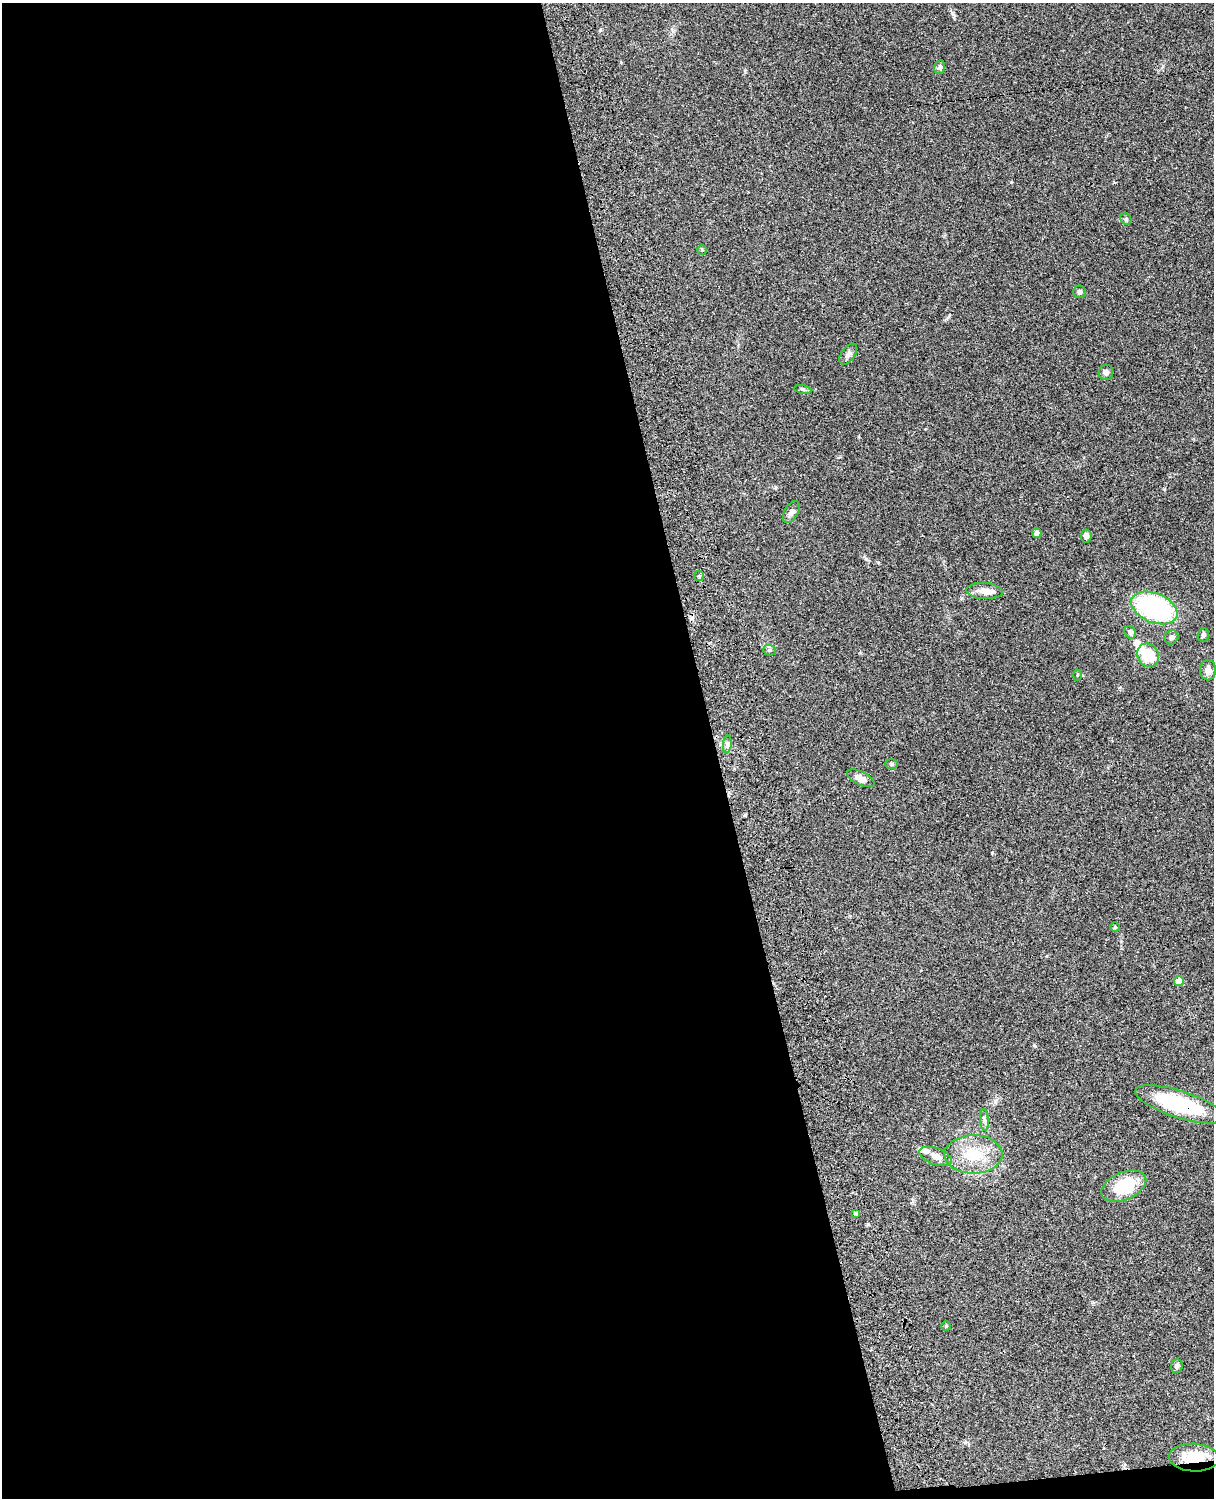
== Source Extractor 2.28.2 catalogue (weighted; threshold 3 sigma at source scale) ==
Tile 9 of 4 x 3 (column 1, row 3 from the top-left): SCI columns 122-1333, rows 278-1773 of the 5088 x 4928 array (HDU 1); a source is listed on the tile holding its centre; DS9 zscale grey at full resolution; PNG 1216 x 1500 px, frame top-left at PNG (2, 3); each listed source drawn as its Kron ellipse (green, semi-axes under 4 px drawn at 4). Shown black and unused: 59% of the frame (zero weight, under 3 of 4 exposures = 6% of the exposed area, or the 3 px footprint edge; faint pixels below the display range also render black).
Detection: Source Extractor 2.28.2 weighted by HDU 2 'WHT'; one run over the whole footprint, this tile lists its part. Background 0.098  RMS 0.0063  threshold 0.0283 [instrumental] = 3 sigma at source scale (4.5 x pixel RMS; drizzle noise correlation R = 1.50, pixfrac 1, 0.05/0.05 arcsec/px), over >= 5 px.
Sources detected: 38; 2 inside a brighter object's white glare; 1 cosmic-ray / hot-pixel residue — neither listed nor drawn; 1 inside a brighter listed object's ellipse — not listed separately; the other 34 listed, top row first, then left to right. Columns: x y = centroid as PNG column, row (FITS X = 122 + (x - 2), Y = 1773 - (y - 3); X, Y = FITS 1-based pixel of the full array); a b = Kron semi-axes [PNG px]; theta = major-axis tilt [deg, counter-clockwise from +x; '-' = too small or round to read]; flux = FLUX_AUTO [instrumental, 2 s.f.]
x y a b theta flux
940 67 7 5 75 1.8
1126 219 6 5 - 1.1
702 250 5 5 - 0.85
1080 292 6 6 - 1.4
848 354 12 6 53 2.2
1106 372 8 7 - 2.2
803 389 8 4 -9 1.2
791 512 12 7 60 2.4
1037 533 5 4 - 2.5
1086 536 6 5 - 2.2
699 576 5 5 - 0.89
985 591 18 8 -4 5.4
1154 608 24 14 -22 80
1130 632 6 5 - 1.9
1203 635 7 5 71 1.5
1171 637 7 6 - 1.6
769 650 6 5 - 1.1
1148 655 12 10 -59 18
1208 670 10 8 90 3.2
1077 675 5 3 - 0.62
727 744 9 3 85 1.3
891 764 6 5 - 1
861 778 15 6 -25 4.1
1115 927 5 5 - 0.78
1179 981 5 5 - 7.1
1180 1104 46 13 -18 49
984 1120 11 4 -86 1.6
973 1154 29 19 0 21
936 1156 17 8 -20 4.6
1124 1186 24 13 23 25
856 1213 4 4 - 1
946 1326 5 5 - 0.65
1177 1366 7 5 85 1.8
1194 1458 25 14 -3 18
Overlapping masked pixels (flux is a lower limit): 2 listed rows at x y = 1180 1104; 1194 1458
Unlisted compact peaks at least as high as the median listed source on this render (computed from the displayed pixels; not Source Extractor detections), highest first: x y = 1035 1046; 992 853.